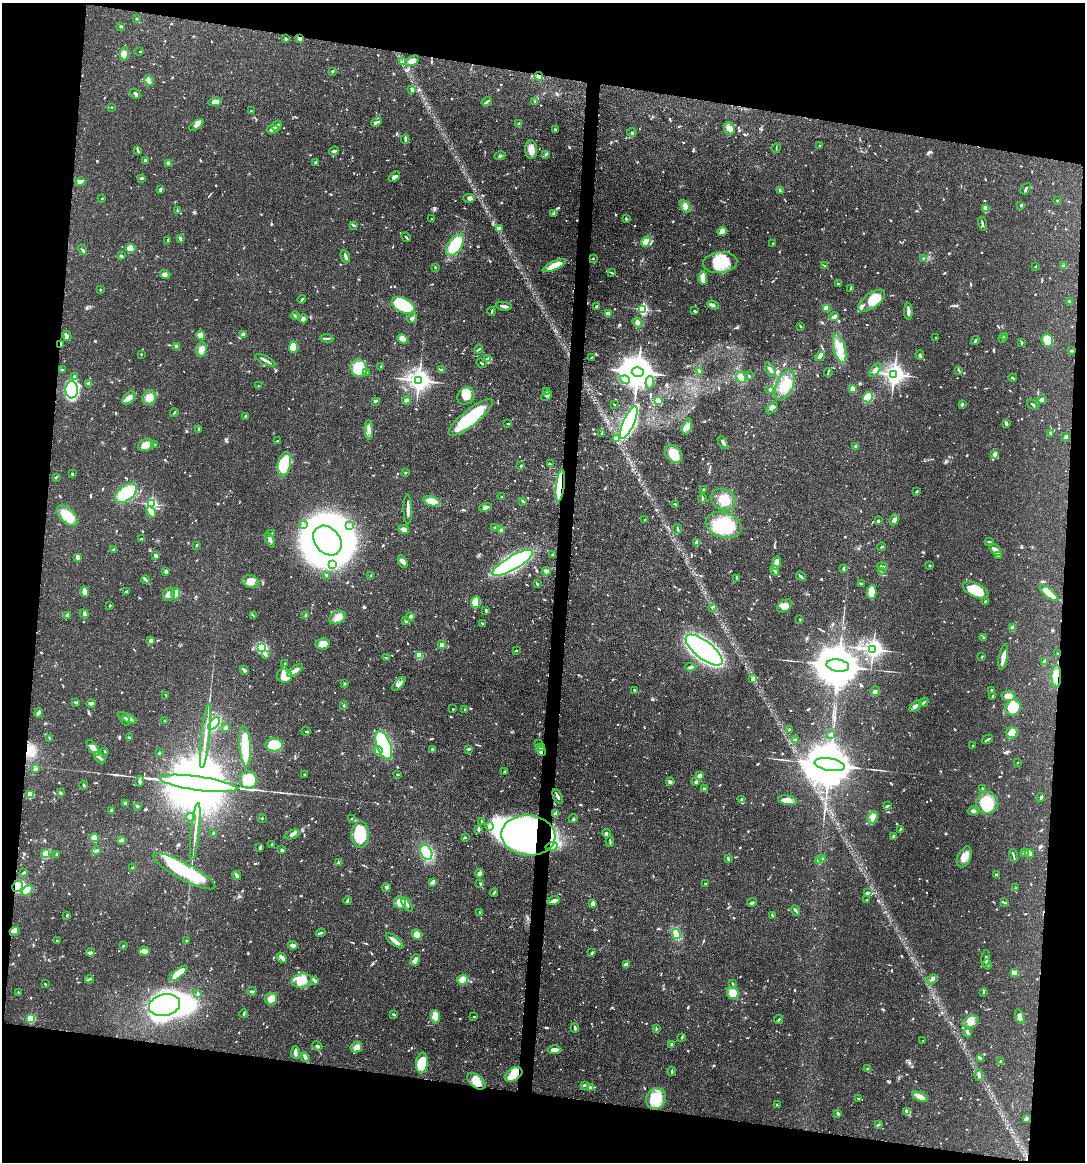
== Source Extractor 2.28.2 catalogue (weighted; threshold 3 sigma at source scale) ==
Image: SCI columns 119-4448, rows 2-4641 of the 4679 x 4643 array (HDU 1 of 3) = the unmasked area's bounding box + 8 px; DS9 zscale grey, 4 x 4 block average (1 PNG px = mean of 4 x 4 image px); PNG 1087 x 1164 px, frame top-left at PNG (2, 3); each listed source drawn as its Kron ellipse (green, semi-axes under 4 px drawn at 4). Shown black and unused: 19% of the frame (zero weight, under 3 of 4 exposures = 1% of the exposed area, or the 3 px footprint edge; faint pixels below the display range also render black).
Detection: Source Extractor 2.28.2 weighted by HDU 2 'WHT'. Background 0.0565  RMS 0.0033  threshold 0.0147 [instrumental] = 3 sigma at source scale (4.5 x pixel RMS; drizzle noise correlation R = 1.50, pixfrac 1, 0.05/0.05 arcsec/px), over >= 5 px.
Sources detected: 1217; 2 too faint to see at this stretch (4 x 4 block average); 17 inside a brighter object's white glare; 10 cosmic-ray / hot-pixel residue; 3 long thin detections or spike segments (spike, bleed or trail) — neither listed nor drawn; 26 coinciding with a brighter row at this scale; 63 inside a brighter listed object's ellipse — not listed separately; of the other 1096, all 500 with FLUX_AUTO >= 1.67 (the completeness limit of this list) listed and drawn (596 fainter detections not listed), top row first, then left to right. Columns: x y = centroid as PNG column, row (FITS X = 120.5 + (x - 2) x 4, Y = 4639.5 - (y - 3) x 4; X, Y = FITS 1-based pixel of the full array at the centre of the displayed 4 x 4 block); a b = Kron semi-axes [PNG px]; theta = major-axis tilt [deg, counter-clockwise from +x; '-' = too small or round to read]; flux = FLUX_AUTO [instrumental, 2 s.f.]
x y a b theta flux
137 19 2 2 - 2.1
121 26 2 2 - 3.2
300 38 3 2 - 13
286 39 2 2 - 3.5
140 51 3 2 - 2
124 54 7 3 84 7.6
403 61 3 2 - 2.9
412 61 7 4 28 13
332 71 2 2 - 2.8
539 76 4 3 - 4.7
149 80 6 3 -49 5
412 89 3 2 - 6.4
135 94 6 2 -45 3.8
215 102 6 3 13 11
487 102 5 2 - 4
535 102 2 2 - 2.6
111 107 2 2 - 2.2
251 111 3 2 - 1.7
377 122 6 2 26 3.4
519 124 4 3 - 4.5
197 125 8 3 35 6.1
277 126 5 3 - 5.5
729 128 6 5 - 12
273 129 6 3 10 10
555 130 2 2 - 2.9
632 132 4 2 - 2.2
405 139 4 2 - 2.7
819 146 3 2 - 2.4
776 148 4 2 - 1.7
137 150 4 2 - 2.7
531 150 9 6 -86 19
334 151 5 2 - 3.4
546 154 3 2 - 2.2
500 156 5 2 - 2.6
145 161 2 2 - 2
316 162 2 2 - 2.8
168 163 4 3 - 6.5
394 177 6 3 38 6.7
141 178 4 2 - 2.8
80 182 5 3 - 9.2
160 189 3 2 - 4.8
1026 189 6 2 55 3.2
780 191 3 2 - 2.7
102 198 2 2 - 1.9
469 198 6 4 -10 6.3
1057 200 2 2 - 1.7
1021 205 2 2 - 3.9
685 206 7 4 -63 8.7
986 208 3 2 - 29
177 211 4 2 - 1.9
554 213 3 3 - 2.8
431 219 2 2 - 3
626 219 2 2 - 3.5
982 224 7 2 -76 3.7
354 225 3 2 - 2.5
499 228 3 3 - 7.1
722 231 5 4 - 15
406 237 5 2 - 2.6
180 238 3 2 - 5.8
168 240 4 3 - 2.9
646 242 5 3 - 20
773 243 3 2 - 1.8
455 245 12 7 57 91
131 249 4 4 - 29
82 250 5 2 - 3.3
121 256 4 2 - 2.6
345 257 7 2 -68 5.2
593 258 2 2 - 1.8
923 258 2 2 - 1.7
720 263 17 10 5 56
824 265 4 2 - 2.1
554 266 13 4 25 36
1036 266 2 2 - 1.7
1064 266 4 3 - 3.1
435 267 3 2 - 1.9
611 272 4 2 - 1.9
165 274 5 4 - 5
703 278 7 4 89 35
838 284 2 2 - 3.2
851 288 3 3 - 2.4
100 290 2 2 - 2.1
302 299 4 2 - 2.9
872 301 16 7 36 48
1069 301 3 2 - 4.8
403 305 12 7 -26 140
713 305 6 3 -22 5.5
504 306 8 2 -8 6.9
596 307 4 2 - 5
826 308 3 3 - 17
643 309 2 2 - 310
492 311 4 2 - 2
695 311 3 2 - 3.1
908 312 8 2 -89 11
608 314 3 2 - 18
295 316 4 2 - 2.5
834 316 5 2 - 6.7
412 318 5 4 - 5.5
303 319 4 3 - 8.5
637 323 5 4 - 6.3
800 326 3 2 - 2.1
243 334 2 2 - 20
201 335 5 4 - 22
67 336 5 3 - 4.7
1004 336 4 3 - 3.3
327 338 6 2 -5 3.2
936 338 2 2 - 2.5
1002 338 3 2 - 1.7
402 339 5 3 - 20
975 340 4 2 - 2.9
1047 340 6 5 - 40
1021 343 2 2 - 3.2
61 345 4 2 - 3.9
176 347 2 2 - 8.9
293 347 5 4 - 49
479 349 4 2 - 2.3
840 349 14 5 -74 28
201 350 7 5 82 10
1072 351 3 2 - 1.8
141 354 2 2 - 1.7
920 355 5 2 - 2.7
820 356 5 2 - 4.8
591 357 2 2 - 1.7
488 359 3 2 - 2
265 360 11 2 -27 7.5
482 363 5 2 - 2
381 366 3 2 - 2.5
359 368 9 8 - 59
770 369 8 3 -62 7.2
62 370 3 2 - 2.1
442 370 2 2 - 4.4
875 370 8 4 51 8
959 370 4 2 - 2
699 371 4 2 - 4.1
638 372 6 5 - 5900
828 372 4 2 - 2.2
366 373 4 2 - 4.4
894 374 3 3 - 1600
74 376 3 3 - 2.9
749 376 2 2 - 1.8
741 377 6 4 -63 20
1013 378 4 2 - 1.8
418 380 4 3 - 1900
625 380 5 3 - 5.9
650 382 6 3 85 7.5
89 384 3 3 - 13
785 385 16 8 66 40
258 386 2 2 - 3
770 389 2 2 - 12
853 389 2 2 - 45
72 390 8 6 -88 340
546 392 3 2 - 2.2
547 395 6 3 45 4.6
466 396 9 7 46 29
868 397 5 5 - 41
129 398 8 5 47 12
149 398 8 6 59 17
1042 399 4 2 - 11
406 400 4 3 - 6.2
375 401 4 2 - 3.4
658 401 4 2 - 13
614 404 2 2 - 1.9
962 404 3 2 - 3.9
1033 405 6 2 -38 2.6
772 408 7 3 44 6.3
174 413 4 2 - 2.2
245 416 3 2 - 2.2
471 417 27 8 39 130
629 423 18 5 66 740
1006 423 3 2 - 7.1
508 424 3 2 - 1.7
687 426 8 4 75 11
199 429 4 2 - 2.2
369 430 9 4 -87 11
602 433 3 2 - 1.7
1051 433 2 2 - 4.7
1066 437 4 3 - 4.5
616 439 4 3 - 7.2
278 441 3 2 - 2.1
723 442 7 2 -62 5.3
155 444 4 2 - 1.8
146 445 8 5 23 22
855 446 2 2 - 3.5
674 454 10 7 -47 45
995 454 4 3 - 6.1
284 464 12 6 78 89
550 464 3 2 - 2.1
521 465 3 2 - 2.2
405 473 2 2 - 2.3
72 474 3 2 - 3.1
56 477 3 2 - 2.3
560 485 16 3 83 98
703 490 3 2 - 2.6
916 491 3 2 - 2.9
126 493 12 7 38 80
502 497 2 2 - 2
702 498 4 2 - 3.3
723 500 13 10 -24 31
432 501 8 5 -16 25
523 501 2 2 - 4.8
151 504 2 2 - 380
676 504 4 2 - 2.3
485 507 6 3 15 4.9
408 509 15 2 -89 11
151 512 6 4 -55 8
67 516 13 7 -46 46
644 520 3 2 - 2.1
894 520 5 4 - 7.2
878 521 3 2 - 2.3
303 525 3 2 - 2.2
724 525 18 12 -17 89
349 526 2 2 - 2.3
494 527 3 2 - 2.2
404 529 5 4 - 7.2
678 529 5 2 - 2.3
501 530 4 3 - 4
272 533 3 2 - 2
142 539 3 2 - 1.7
270 540 8 3 -65 6.6
327 541 16 12 -50 1800
989 542 4 2 - 2.7
697 543 4 3 - 13
197 545 3 2 - 2.5
881 547 4 2 - 2.5
114 550 4 3 - 3.3
995 550 7 3 -45 16
552 554 3 2 - 2.4
998 555 4 3 - 4.6
156 556 3 2 - 7.4
78 557 3 2 - 12
403 562 7 3 -60 11
513 563 23 7 30 380
776 563 7 3 80 22
333 565 3 2 - 3.2
930 566 2 2 - 2.1
883 567 5 3 - 4.6
844 569 3 2 - 3.8
775 570 5 3 - 4.7
166 571 4 3 - 3.1
546 571 4 3 - 6
882 571 3 2 - 2
326 575 3 2 - 4.2
371 576 3 2 - 1.9
801 576 5 2 - 5.5
736 578 3 2 - 1.9
146 580 4 2 - 3.2
250 581 8 6 -17 18
537 584 3 2 - 2.4
861 584 3 2 - 4.3
976 590 14 6 -25 76
126 591 3 2 - 2.6
84 592 5 3 - 13
872 592 7 4 89 38
1049 593 11 3 -40 41
169 594 7 6 - 10
176 594 5 4 - 25
985 601 3 2 - 2.9
476 602 6 4 81 36
110 605 2 2 - 2.1
785 606 8 5 33 20
712 607 3 2 - 2
486 610 2 2 - 3.5
84 614 4 3 - 4
67 615 2 2 - 17
253 615 3 2 - 1.9
306 616 3 2 - 6.3
338 617 8 6 28 15
410 617 4 2 - 5.5
800 620 3 2 - 1.7
406 621 3 2 - 6.9
483 624 4 2 - 3.6
1012 628 2 2 - 45
984 638 3 2 - 2.1
151 640 2 2 - 27
323 644 7 5 11 25
441 645 2 2 - 25
262 648 4 3 - 73
873 649 4 3 - 1300
516 650 2 2 - 1.9
704 650 22 9 -38 1100
1057 654 3 2 - 1.8
265 655 4 2 - 2.7
419 655 3 2 - 42
982 656 3 2 - 1.7
1003 657 13 3 80 16
386 658 3 2 - 1.9
1045 662 3 2 - 17
285 664 4 2 - 2.2
838 666 11 6 -10 14000
691 667 5 2 - 4
244 670 4 2 - 5.5
295 670 9 3 38 15
284 676 7 7 - 32
1056 676 11 4 89 22
753 679 3 3 - 5.2
344 684 2 2 - 2.7
399 684 8 2 48 6.8
991 690 2 2 - 4.2
635 691 3 2 - 3.4
875 691 5 4 - 5
166 696 3 2 - 1.7
993 696 3 2 - 2.1
1008 696 7 5 -10 21
924 702 5 2 - 2.9
75 703 3 2 - 1.9
91 703 4 3 - 4.5
343 705 2 2 - 6.3
915 706 7 2 46 6.4
1013 708 8 7 - 53
453 709 2 2 - 1.9
465 709 3 2 - 3.3
38 713 5 2 - 6.5
127 718 10 3 -22 15
126 721 5 2 - 1.9
165 721 3 2 - 1.7
214 724 7 4 52 85
226 727 2 2 - 9.6
790 729 3 2 - 2.1
306 731 4 2 - 1.7
1012 733 5 5 - 25
830 734 4 2 - 2.8
206 736 32 2 84 22
129 737 4 2 - 2.5
49 739 3 2 - 2.7
987 739 6 2 28 3.3
795 740 4 3 - 7
539 744 3 2 - 3.5
274 745 8 6 -3 110
384 745 15 7 -69 250
972 745 2 2 - 2.5
245 746 20 5 -86 82
93 748 9 4 -52 13
542 748 3 2 - 2.5
469 749 3 2 - 3.7
433 750 3 3 - 4.8
105 751 2 2 - 3
378 751 4 3 - 6.1
541 751 5 2 - 6
159 753 3 2 - 3.3
100 758 7 3 -37 4.9
1018 762 2 2 - 2.6
830 765 15 6 -9 20000
35 769 2 2 - 12
504 771 3 2 - 1.9
397 774 2 2 - 2
304 775 3 2 - 2.5
700 775 4 2 - 10
248 780 8 8 - 48
140 781 5 2 - 3.7
670 782 4 4 - 4.3
696 782 3 2 - 4.9
198 783 39 7 -8 59000
84 785 4 2 - 2.6
982 788 2 2 - 2.5
704 789 3 2 - 4.8
61 793 3 3 - 2.5
30 794 3 3 - 43
558 796 8 2 -63 6.5
1041 797 4 3 - 3.1
742 799 4 3 - 3.2
787 800 9 5 -10 20
125 803 2 2 - 29
987 803 11 10 - 75
137 806 2 2 - 8.8
887 806 3 2 - 3.4
111 811 4 2 - 2.5
973 811 5 2 - 5.5
556 813 3 2 - 11
191 817 5 4 - 11
262 818 2 2 - 5.6
873 818 7 4 69 11
352 819 4 2 - 2.2
573 819 4 2 - 3.4
482 821 3 2 - 1.8
489 826 4 2 - 3.5
478 829 3 2 - 6.2
900 829 3 2 - 2.5
195 831 28 2 84 17
606 833 4 2 - 2.6
213 834 4 2 - 2.7
292 834 8 3 20 6.7
360 835 13 9 -88 93
528 835 27 20 -5 690
893 836 3 2 - 2.1
95 838 4 4 - 21
465 838 3 2 - 1.9
122 840 3 2 - 2.1
610 842 5 2 - 2.4
272 844 2 2 - 3.2
552 846 6 3 15 11
260 848 4 3 - 3.1
96 850 4 2 - 5.7
282 850 3 3 - 4
426 852 8 5 -67 120
1024 853 3 3 - 3
1029 853 5 3 - 4.4
46 854 4 3 - 24
57 855 3 2 - 2.7
1013 855 6 2 -73 3.1
964 857 11 6 67 20
728 859 4 2 - 3.4
823 859 3 2 - 2.2
819 861 2 2 - 37
339 863 3 2 - 1.7
133 868 3 2 - 3.1
184 871 35 8 -28 160
24 873 2 2 - 1.7
479 873 4 2 - 8.2
236 875 5 2 - 8.9
997 875 3 2 - 4.2
433 882 4 3 - 6.8
480 883 4 2 - 2
705 883 2 2 - 2.2
18 886 6 5 - 94
386 887 4 2 - 3.6
1015 888 2 2 - 2.3
27 890 6 3 38 46
494 893 4 2 - 2.5
867 893 3 2 - 5.7
348 900 4 2 - 2.7
867 900 2 2 - 2
554 901 6 3 21 10
400 902 6 6 - 20
1004 902 4 2 - 3.1
593 903 4 2 - 14
752 903 5 2 - 4
407 905 8 3 -56 5.9
795 910 5 2 - 6.1
480 913 3 2 - 4.5
67 915 3 2 - 2.6
773 916 2 2 - 1.7
15 932 5 2 - 4.7
321 933 5 2 - 2.5
417 934 5 5 - 21
676 934 5 4 - 32
186 940 2 2 - 2.3
57 941 3 2 - 1.7
395 941 11 2 -40 17
293 945 5 3 - 8.2
123 946 2 2 - 1.8
144 951 5 4 - 9.7
90 953 4 3 - 8.5
592 953 4 2 - 2.4
282 958 6 2 -46 10
986 958 8 3 84 5.3
415 960 6 4 64 8.5
987 964 5 2 - 3.3
626 965 3 2 - 13
178 973 11 4 38 38
1014 973 4 3 - 12
89 979 4 2 - 2.5
932 979 6 3 43 5.3
463 980 5 5 - 22
302 981 10 7 10 27
315 981 4 2 - 5.4
733 983 2 2 - 2.5
45 984 2 2 - 2
252 991 4 2 - 4.3
18 992 2 2 - 1.8
733 993 6 5 - 32
983 993 2 2 - 3.6
198 994 3 2 - 2.7
271 999 6 6 - 21
164 1005 16 11 13 520
244 1014 4 2 - 2.3
394 1014 3 2 - 3.7
436 1017 6 4 -88 26
474 1017 3 2 - 1.8
1020 1017 8 3 -69 7.4
31 1019 2 2 - 150
779 1019 4 2 - 2.3
971 1022 9 6 21 18
575 1028 5 2 - 5
656 1029 3 2 - 2
967 1033 4 3 - 5.1
682 1037 3 2 - 2.6
923 1040 2 2 - 2
672 1045 2 2 - 11
317 1046 5 3 - 3.8
356 1047 6 5 - 11
555 1050 7 3 3 11
295 1053 6 2 -89 9.6
305 1057 5 3 - 7.4
981 1058 3 2 - 3
1000 1062 3 2 - 1.7
422 1063 10 6 83 71
867 1069 4 2 - 2.5
672 1071 4 2 - 3.7
513 1074 9 6 32 19
979 1075 6 3 -86 6.5
476 1081 10 6 -39 27
584 1085 4 3 - 2.5
590 1088 2 2 - 5.2
920 1097 8 3 -26 26
656 1099 11 10 - 61
859 1099 3 2 - 2.1
777 1105 3 2 - 1.7
907 1111 3 2 - 2.6
838 1114 3 2 - 5.9
1026 1119 4 2 - 5.8
878 1125 4 2 - 1.9
Overlapping masked pixels (flux is a lower limit): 10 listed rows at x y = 300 38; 539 76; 61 345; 560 485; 1056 676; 542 748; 541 751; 528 835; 552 846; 18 886
Diffuse or blended objects may show on this block-average render without a row.